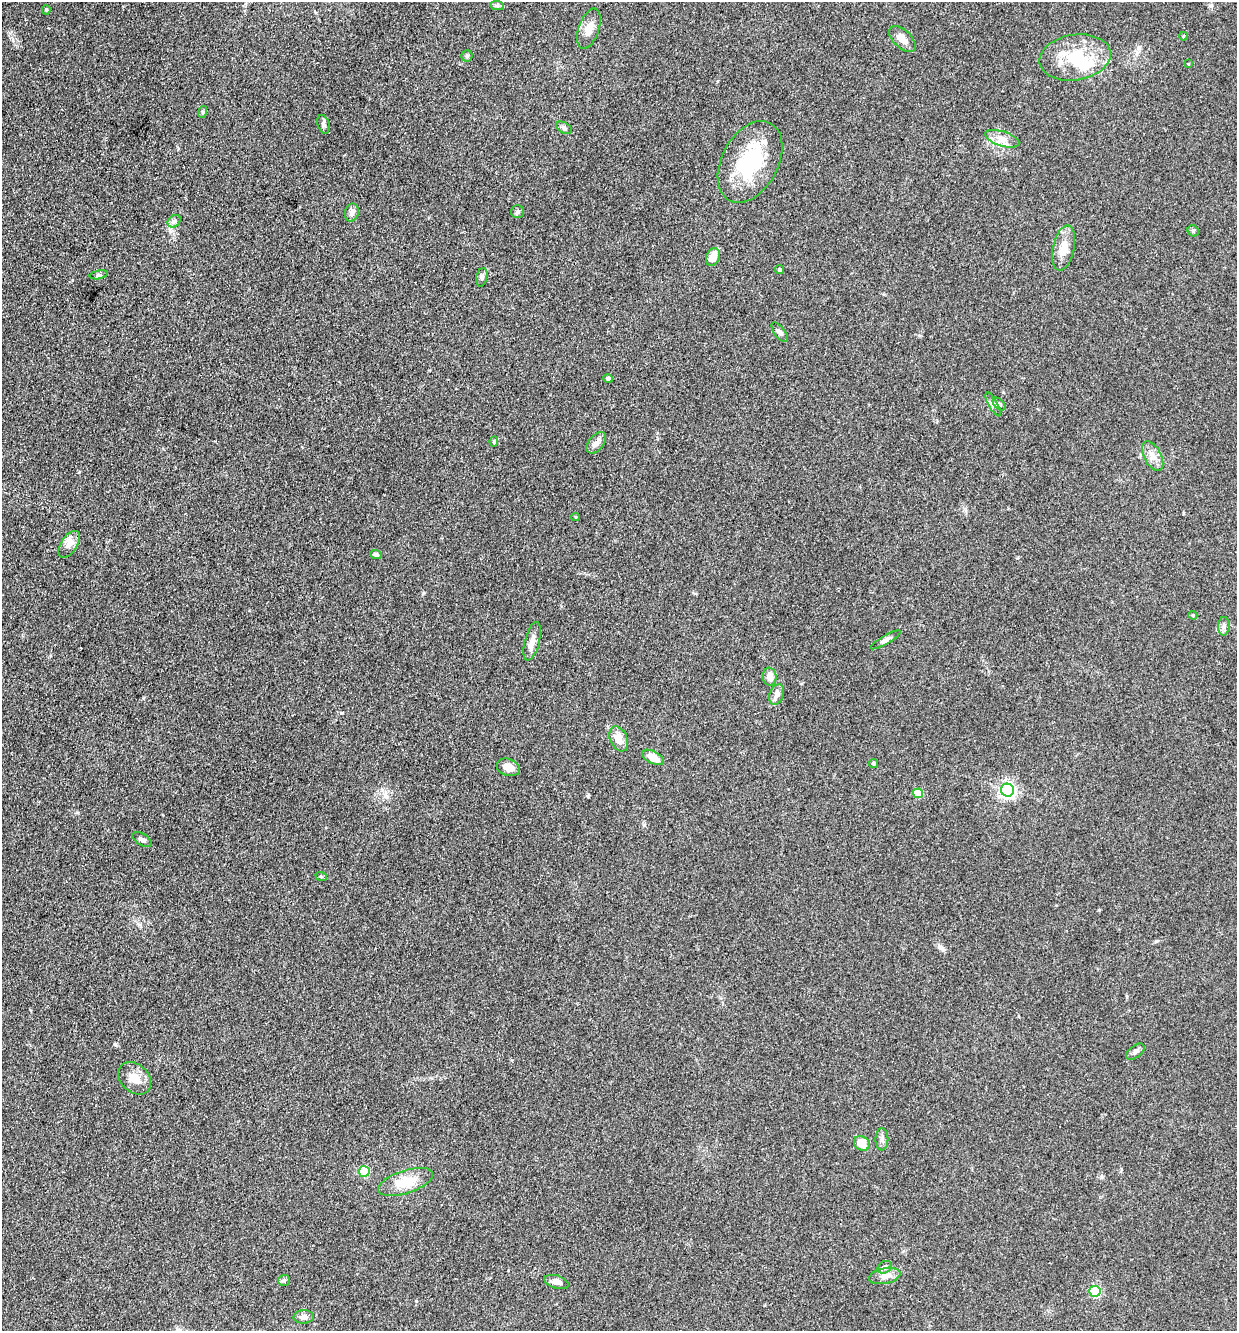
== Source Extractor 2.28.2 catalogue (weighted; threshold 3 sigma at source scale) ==
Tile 11 of 4 x 4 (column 3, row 3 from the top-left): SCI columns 2732-3966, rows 1331-2659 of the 5334 x 5318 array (HDU 1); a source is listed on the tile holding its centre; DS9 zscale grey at full resolution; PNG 1239 x 1333 px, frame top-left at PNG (2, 2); each listed source drawn as its Kron ellipse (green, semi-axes under 4 px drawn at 4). Shown black and unused: <1% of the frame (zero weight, under 3 of 4 exposures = <1% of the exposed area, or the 3 px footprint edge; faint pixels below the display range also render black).
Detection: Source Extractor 2.28.2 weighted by HDU 2 'WHT'; one run over the whole footprint, this tile lists its part. Background 0.141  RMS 0.0069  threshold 0.0308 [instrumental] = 3 sigma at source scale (4.5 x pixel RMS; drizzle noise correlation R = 1.50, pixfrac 1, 0.05/0.05 arcsec/px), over >= 5 px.
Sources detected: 60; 2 inside a brighter listed object's ellipse — not listed separately; the other 58 listed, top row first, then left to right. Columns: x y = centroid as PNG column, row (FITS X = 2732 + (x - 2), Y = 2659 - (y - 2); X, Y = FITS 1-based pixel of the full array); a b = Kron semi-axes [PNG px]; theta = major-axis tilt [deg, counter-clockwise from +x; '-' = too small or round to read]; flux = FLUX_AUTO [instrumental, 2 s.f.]
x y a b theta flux
497 6 7 4 -2 1.5
46 10 5 4 - 1.1
589 29 21 10 70 7.6
1183 36 4 4 - 0.67
902 39 16 9 -45 6.2
467 56 5 5 - 1.1
1075 57 36 23 9 31
1188 64 3 2 - 0.53
202 112 6 4 71 0.98
324 124 10 5 -72 1.7
564 128 8 5 -32 1.7
1002 139 18 7 -17 6
750 162 44 28 62 51
352 212 9 7 77 2.9
518 212 6 6 - 1.6
174 221 7 5 42 1.8
1193 231 6 5 - 1.2
1064 248 23 11 78 9
713 257 9 6 69 8.3
780 270 4 4 - 0.97
99 275 9 4 10 1.2
482 277 9 5 76 1.7
780 332 11 5 -53 2.2
608 378 4 4 - 1.7
993 404 13 4 -60 2.1
999 404 7 4 -46 1.4
494 441 5 3 - 0.76
596 443 12 7 49 3.9
1153 456 16 8 -62 5.6
576 517 4 3 - 0.59
69 544 15 8 57 5.1
376 555 6 4 -23 1.7
1193 615 4 3 - 0.76
1224 626 9 5 86 2.1
886 640 17 4 30 2.4
532 641 20 7 76 4.8
770 677 9 7 -83 5.4
777 694 10 7 68 3.3
619 739 13 8 -66 6.5
653 757 12 6 -29 9
874 764 4 4 - 1.3
508 767 12 8 -18 5.8
1007 790 6 6 - 210
918 793 5 5 - 17
142 840 11 5 -33 2.4
321 876 6 3 -19 0.78
1135 1052 11 6 37 2.3
135 1078 18 13 -43 9.6
882 1139 11 6 -88 2.4
862 1143 8 7 - 8
364 1171 5 5 - 39
406 1182 28 11 18 17
885 1267 7 6 - 1.7
885 1276 16 8 11 5.4
284 1280 6 5 - 1.2
556 1282 12 6 -16 3.5
1095 1291 5 5 - 60
304 1317 10 6 2 3.4
Unlisted compact peaks at least as high as the median listed source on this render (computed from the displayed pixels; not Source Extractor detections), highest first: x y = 1156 941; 939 947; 588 796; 644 825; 341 713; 387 797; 1138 48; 423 593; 143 698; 1099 910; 416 1301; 79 472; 77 812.